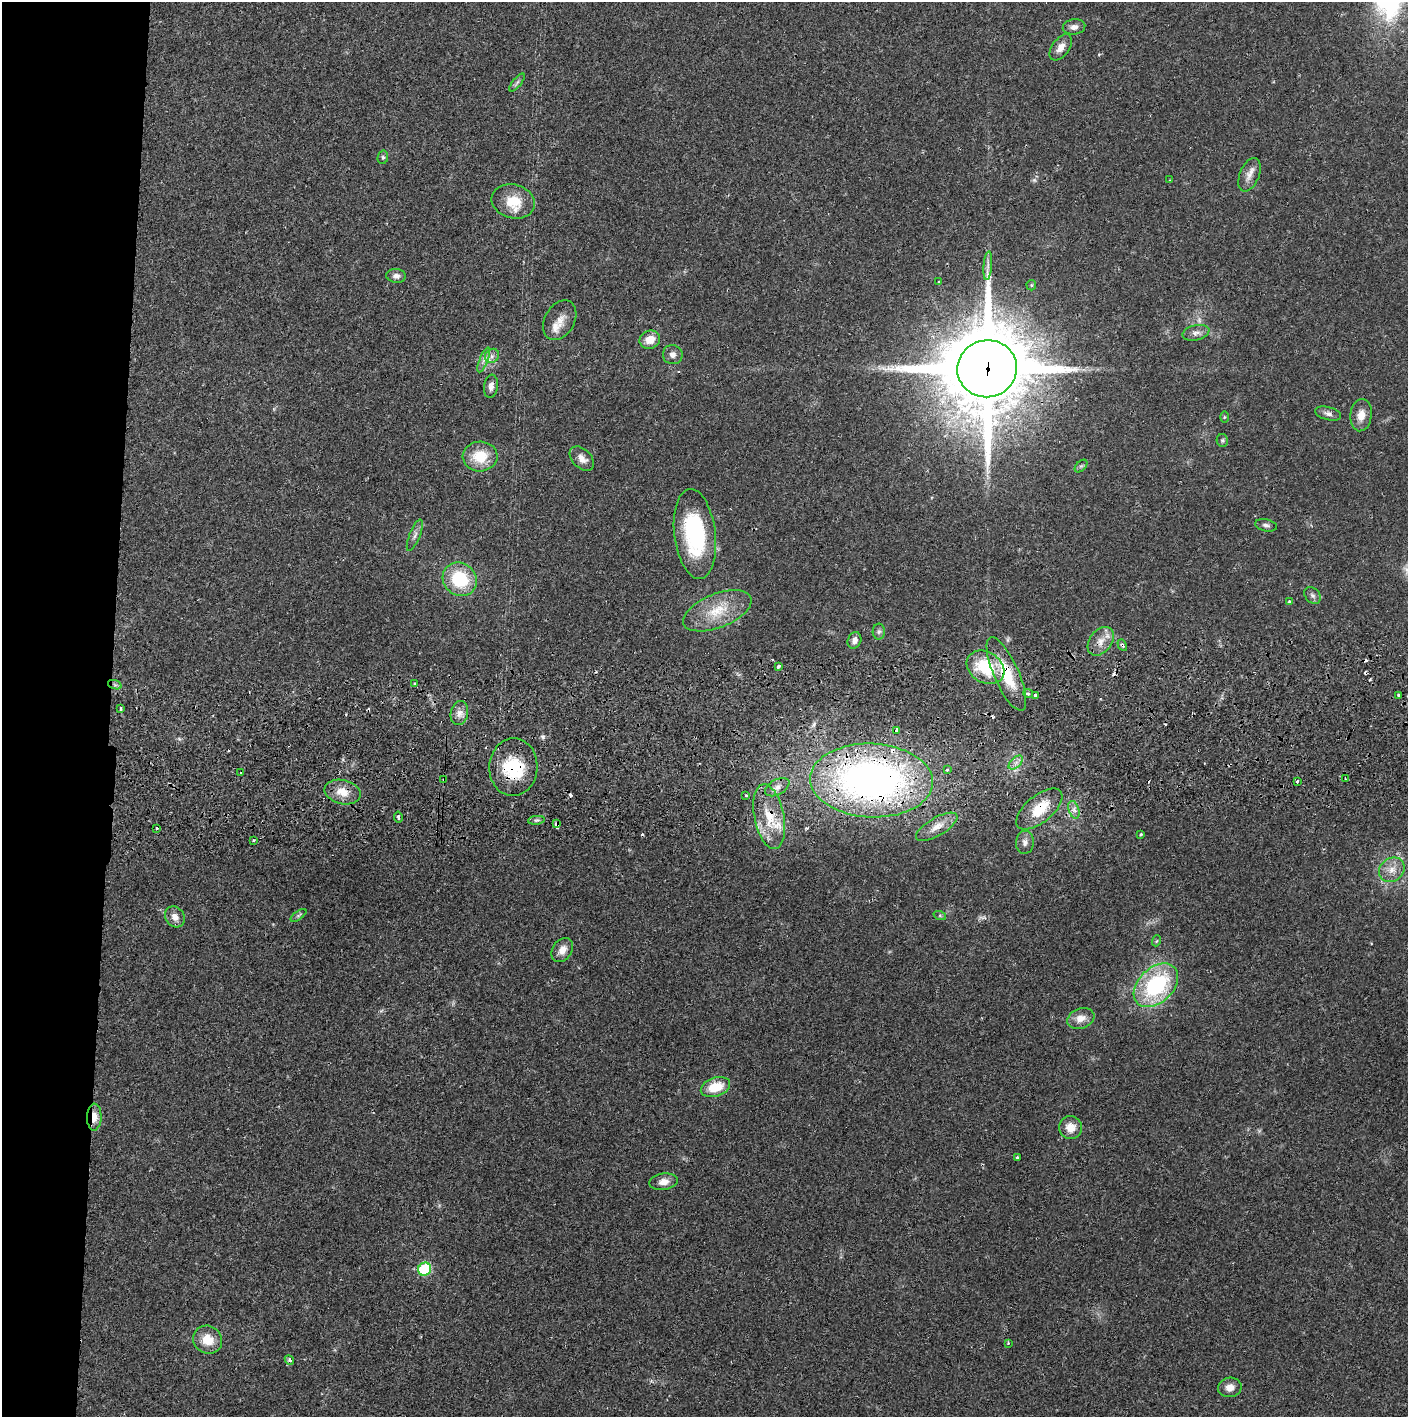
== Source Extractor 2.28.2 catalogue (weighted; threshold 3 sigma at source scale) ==
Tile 4 of 3 x 3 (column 1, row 2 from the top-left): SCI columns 5-1410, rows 1472-2886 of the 4228 x 4361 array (HDU 1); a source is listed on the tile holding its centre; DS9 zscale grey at full resolution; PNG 1410 x 1419 px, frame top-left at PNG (2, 2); each listed source drawn as its Kron ellipse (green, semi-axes under 4 px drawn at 4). Shown black and unused: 8% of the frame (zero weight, under 2 of 3 exposures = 3% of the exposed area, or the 3 px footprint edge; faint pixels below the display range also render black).
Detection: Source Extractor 2.28.2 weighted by HDU 2 'WHT'; one run over the whole footprint, this tile lists its part. Background 0.0212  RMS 0.0035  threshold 0.0156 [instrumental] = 3 sigma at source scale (4.5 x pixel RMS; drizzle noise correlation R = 1.50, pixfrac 1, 0.05/0.05 arcsec/px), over >= 5 px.
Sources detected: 103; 1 too faint to see at this stretch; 11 cosmic-ray / hot-pixel residue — neither listed nor drawn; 3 inside a brighter listed object's ellipse — not listed separately; the other 88 listed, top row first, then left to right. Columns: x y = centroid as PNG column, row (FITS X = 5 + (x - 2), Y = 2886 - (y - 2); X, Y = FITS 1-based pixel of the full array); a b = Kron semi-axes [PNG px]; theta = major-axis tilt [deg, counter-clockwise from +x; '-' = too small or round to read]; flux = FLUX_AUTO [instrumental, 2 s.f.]
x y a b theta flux
1074 27 11 7 6 1.7
1061 47 15 8 54 3
517 82 11 3 50 0.68
383 157 7 5 77 0.6
1249 175 17 9 68 2.8
1170 180 3 3 - 0.36
513 201 22 17 -15 8.1
988 266 14 4 85 1.5
396 276 9 7 -6 1.5
939 282 3 3 - 0.46
1031 285 5 4 - 0.44
560 320 21 15 60 3.9
1196 333 14 7 13 1.8
650 340 10 9 - 4.2
673 355 10 9 - 1.7
492 356 8 6 48 1.3
484 360 13 4 69 1.4
987 369 30 28 11 4500
491 386 12 7 83 1.7
1328 413 13 6 -15 1.4
1361 415 16 10 84 3.7
1224 417 5 4 - 0.36
1222 440 6 6 - 0.6
480 456 17 15 3 8.8
582 459 14 9 -44 2.7
1081 466 7 4 44 0.67
1266 525 11 6 -12 1
695 534 45 20 -83 36
415 535 17 5 68 1.6
460 579 18 16 -42 17
1313 595 9 7 -44 1.2
1289 602 4 3 - 0.79
717 611 36 17 22 11
879 632 8 6 88 0.95
854 640 8 6 70 1.7
1101 641 16 11 53 3.7
1122 645 6 4 -61 0.55
778 666 4 3 - 1.3
985 667 20 15 -32 15
1006 674 40 12 -66 14
414 683 3 2 - 0.47
115 685 7 4 -19 0.87
1028 694 5 4 - 0.58
1035 695 3 3 - 7.1
1399 695 3 3 - 1.1
120 709 3 3 - 3
459 713 12 8 78 2.2
897 730 4 3 - 2.1
1016 763 8 5 44 1.5
513 767 29 24 87 17
947 770 3 3 - 0.65
241 773 3 3 - 0.7
1345 779 3 2 - 0.33
444 780 3 3 - 0.61
872 780 61 37 -2 160
1297 781 3 3 - 1.3
777 787 13 7 29 2.4
343 792 18 12 -12 4.9
746 796 4 3 - 0.52
1039 809 28 13 39 11
1074 810 9 5 -71 1.4
398 817 5 3 - 0.95
769 817 33 15 -79 12
536 820 8 3 5 0.65
556 824 4 3 - 2.2
937 827 23 9 30 3.8
156 828 3 3 - 0.58
1141 834 3 3 - 0.34
254 840 2 2 - 0.36
1025 842 12 9 85 1.8
1392 870 13 11 39 3.7
298 915 9 4 35 0.63
940 916 6 4 -19 0.49
175 917 11 9 -55 2.5
1156 941 5 3 - 0.36
562 950 13 9 55 3
1156 985 26 17 44 35
1081 1018 14 10 21 3.4
715 1087 15 9 18 8
94 1117 13 7 88 3.8
1070 1128 11 11 - 3.9
1017 1158 3 3 - 0.83
663 1182 14 8 8 2.7
425 1269 7 6 - 19
208 1340 15 13 -32 6.4
1008 1343 3 3 - 0.44
289 1360 5 4 - 0.76
1230 1387 12 9 12 2.9
Overlapping masked pixels (flux is a lower limit): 14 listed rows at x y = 987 369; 1122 645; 985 667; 1006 674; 897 730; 513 767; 444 780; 872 780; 343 792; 1039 809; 769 817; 556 824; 937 827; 94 1117